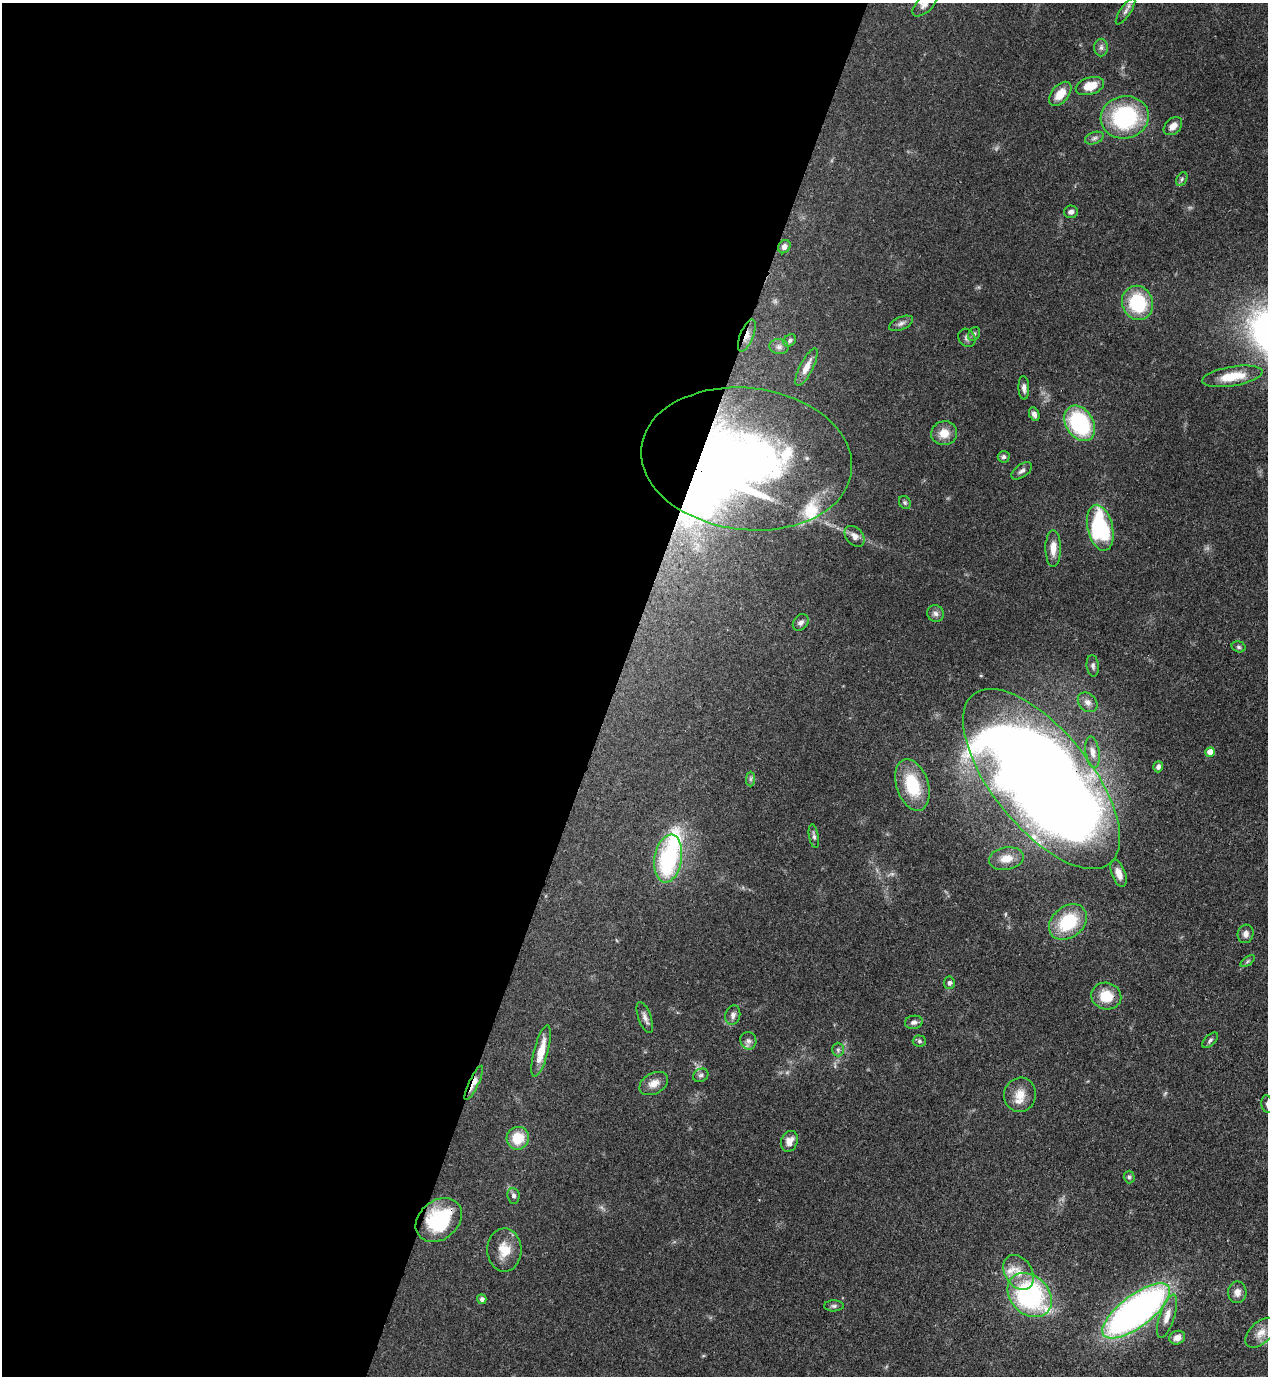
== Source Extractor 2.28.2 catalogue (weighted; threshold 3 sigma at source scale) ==
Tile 5 of 4 x 4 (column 1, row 2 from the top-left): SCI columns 353-1618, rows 2791-4164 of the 5638 x 5579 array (HDU 1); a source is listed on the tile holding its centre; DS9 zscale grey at full resolution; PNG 1270 x 1378 px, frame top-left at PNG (2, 3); each listed source drawn as its Kron ellipse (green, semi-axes under 4 px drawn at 4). Shown black and unused: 48% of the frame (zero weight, under 3 of 4 exposures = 7% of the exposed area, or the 3 px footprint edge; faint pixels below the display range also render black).
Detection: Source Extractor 2.28.2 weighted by HDU 2 'WHT'; one run over the whole footprint, this tile lists its part. Background 0.0513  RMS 0.0033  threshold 0.0147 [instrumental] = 3 sigma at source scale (4.5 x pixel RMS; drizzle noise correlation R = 1.50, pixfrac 1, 0.05/0.05 arcsec/px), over >= 5 px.
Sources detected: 87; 2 too faint to see at this stretch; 2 inside a brighter object's white glare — neither listed nor drawn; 4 inside a brighter listed object's ellipse — not listed separately; the other 79 listed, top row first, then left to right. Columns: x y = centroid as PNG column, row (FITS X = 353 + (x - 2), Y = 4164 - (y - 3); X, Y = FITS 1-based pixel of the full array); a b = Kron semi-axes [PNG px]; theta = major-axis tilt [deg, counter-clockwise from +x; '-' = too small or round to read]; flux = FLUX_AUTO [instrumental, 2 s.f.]
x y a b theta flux
925 4 16 8 44 1.6
1125 11 15 5 56 1.5
1101 47 9 6 90 1.1
1090 86 14 8 17 5.7
1060 94 14 8 50 4.9
1125 117 24 21 10 35
1173 126 10 7 43 2.6
1094 138 9 6 20 1
1182 179 7 5 61 0.62
1071 212 7 6 - 1.1
784 247 7 6 - 1.6
1137 303 17 15 -70 20
901 323 13 6 23 1.2
974 334 7 5 60 0.67
747 336 17 6 68 2.5
967 338 10 8 -53 1.1
790 340 7 5 47 0.83
779 347 9 7 -11 1.2
806 367 20 6 63 3.4
1232 376 30 9 9 7.7
1024 388 12 5 -87 1.4
1034 414 7 5 -66 1.3
1080 423 19 13 -57 30
944 433 13 12 - 4
1004 457 6 6 - 0.75
747 459 106 71 -7 170
1022 471 12 6 35 1.1
905 503 7 5 -58 0.62
1100 528 23 12 -76 37
855 536 12 8 -48 2.1
1053 548 18 7 -90 3.5
935 613 8 8 - 1.3
801 622 9 7 50 1.1
1239 647 7 5 -17 0.64
1093 666 11 6 -83 1
1088 702 11 8 -44 1.8
1093 752 16 7 -81 2.2
1210 752 5 4 - 2.7
1158 767 5 5 - 1.1
750 779 7 4 89 0.68
1041 779 109 49 -51 750
912 785 26 16 -72 16
814 836 12 5 -80 0.91
668 859 24 13 81 34
1006 859 17 11 10 4.3
1119 874 14 7 -69 2.8
1068 922 21 15 39 18
1246 934 9 8 - 1.5
1248 961 8 4 36 0.59
949 983 6 5 - 0.85
1106 996 15 13 -12 7.7
733 1015 10 7 75 1.3
645 1017 16 6 -70 1.7
914 1022 9 6 10 1.2
1210 1040 10 5 44 0.82
748 1041 9 8 - 1.3
919 1041 6 5 - 0.64
838 1050 7 5 -89 0.71
541 1051 26 7 75 6.4
701 1075 8 6 29 0.87
474 1083 19 5 65 2.4
654 1084 15 10 29 3.1
1020 1095 17 16 - 5
1267 1104 9 6 -77 0.86
518 1138 11 11 - 8.2
789 1141 11 8 70 2.7
1129 1177 6 5 - 0.64
513 1196 8 6 -84 0.98
439 1220 25 19 39 23
504 1250 22 17 -89 6.2
1018 1272 19 13 -57 5
1237 1292 11 9 89 2.2
1030 1295 25 19 -44 54
482 1299 5 4 - 0.93
834 1306 10 5 1 0.85
1136 1311 40 16 37 150
1167 1316 23 7 72 3.5
1261 1333 18 10 44 3.5
1177 1338 8 6 22 2.5
Overlapping masked pixels (flux is a lower limit): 5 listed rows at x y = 747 336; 747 459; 1041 779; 474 1083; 439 1220
Isophote crosses this tile's border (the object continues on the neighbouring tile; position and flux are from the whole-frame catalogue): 2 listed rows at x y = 925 4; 1267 1104